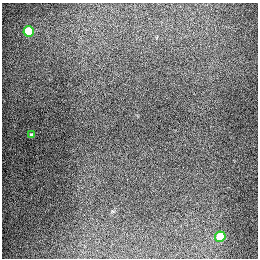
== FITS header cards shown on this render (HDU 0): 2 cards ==
NAXIS1  =                  256
NAXIS2  =                  256

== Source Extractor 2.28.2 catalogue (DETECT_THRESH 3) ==
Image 256 x 256 px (HDU 0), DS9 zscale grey, 1 PNG px = 1 image px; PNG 260 x 260 px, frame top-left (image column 1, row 256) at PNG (2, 3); each listed source drawn as its Kron ellipse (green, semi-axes under 4 px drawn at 4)
Background 1290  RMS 27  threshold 79.8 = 3 sigma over >= 5 px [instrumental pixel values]
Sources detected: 3; all 3 listed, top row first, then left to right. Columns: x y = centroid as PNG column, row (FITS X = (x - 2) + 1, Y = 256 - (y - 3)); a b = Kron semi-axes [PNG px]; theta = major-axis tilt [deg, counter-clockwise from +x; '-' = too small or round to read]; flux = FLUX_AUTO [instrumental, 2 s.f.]
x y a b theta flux
29 31 5 5 - 94000
31 135 4 3 - 2200
220 237 5 5 - 69000